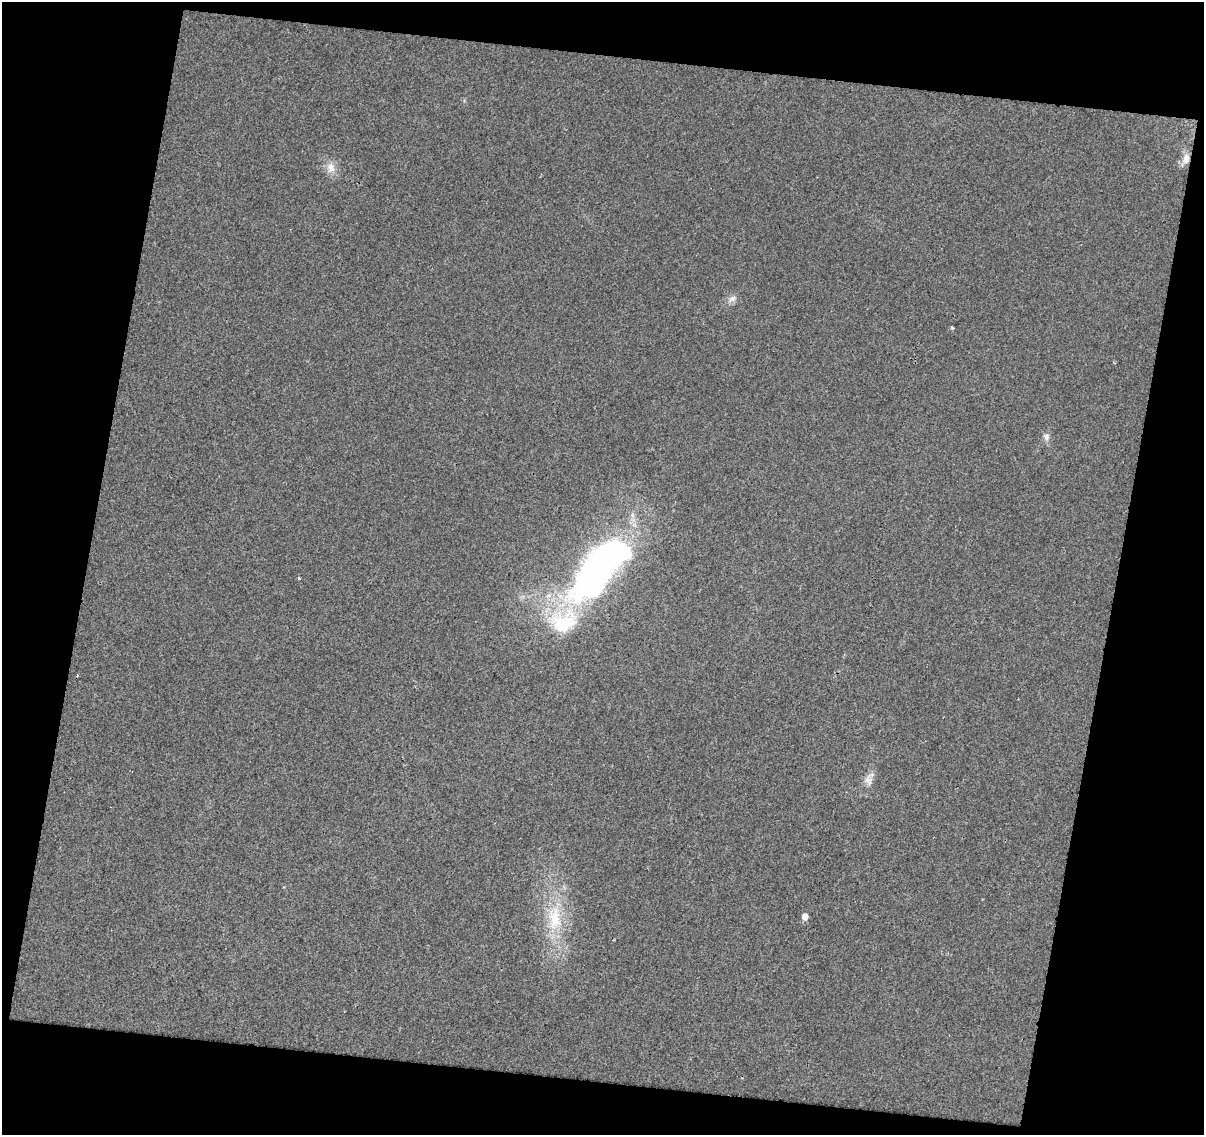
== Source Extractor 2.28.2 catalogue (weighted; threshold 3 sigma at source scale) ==
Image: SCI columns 1-1202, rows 59-1191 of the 1202 x 1247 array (HDU 1 of 3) = the unmasked area's bounding box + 8 px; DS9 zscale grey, full resolution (1 PNG px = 1 image px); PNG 1206 x 1137 px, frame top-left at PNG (2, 2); no overlay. Shown black and unused: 24% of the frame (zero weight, under 2 of 3 exposures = <1% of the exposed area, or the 3 px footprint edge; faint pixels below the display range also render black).
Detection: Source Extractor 2.28.2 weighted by HDU 2 'WHT'. Background 0.0346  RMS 0.0081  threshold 0.0367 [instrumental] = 3 sigma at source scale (4.5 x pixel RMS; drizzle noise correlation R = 1.50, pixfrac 1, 0.0396/0.0396 arcsec/px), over >= 5 px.
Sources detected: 13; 2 inside a brighter object's white glare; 1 cosmic-ray / hot-pixel residue — not listed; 1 inside a brighter listed object's ellipse — not listed separately; the other 9 listed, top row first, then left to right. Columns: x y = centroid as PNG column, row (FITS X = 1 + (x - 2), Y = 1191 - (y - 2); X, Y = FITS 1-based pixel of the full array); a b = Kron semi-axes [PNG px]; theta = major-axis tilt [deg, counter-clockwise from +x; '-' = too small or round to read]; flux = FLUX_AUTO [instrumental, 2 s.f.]
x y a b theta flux
1186 158 13 8 78 6.7
331 168 16 11 -83 7.8
732 299 13 7 32 4.1
1046 436 10 7 -86 3.6
598 569 74 33 48 410
299 578 3 3 - 2.1
868 781 15 6 -51 4.4
805 916 5 5 - 6.1
554 918 39 19 -89 41
Overlapping masked pixels (flux is a lower limit): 1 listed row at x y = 1186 158